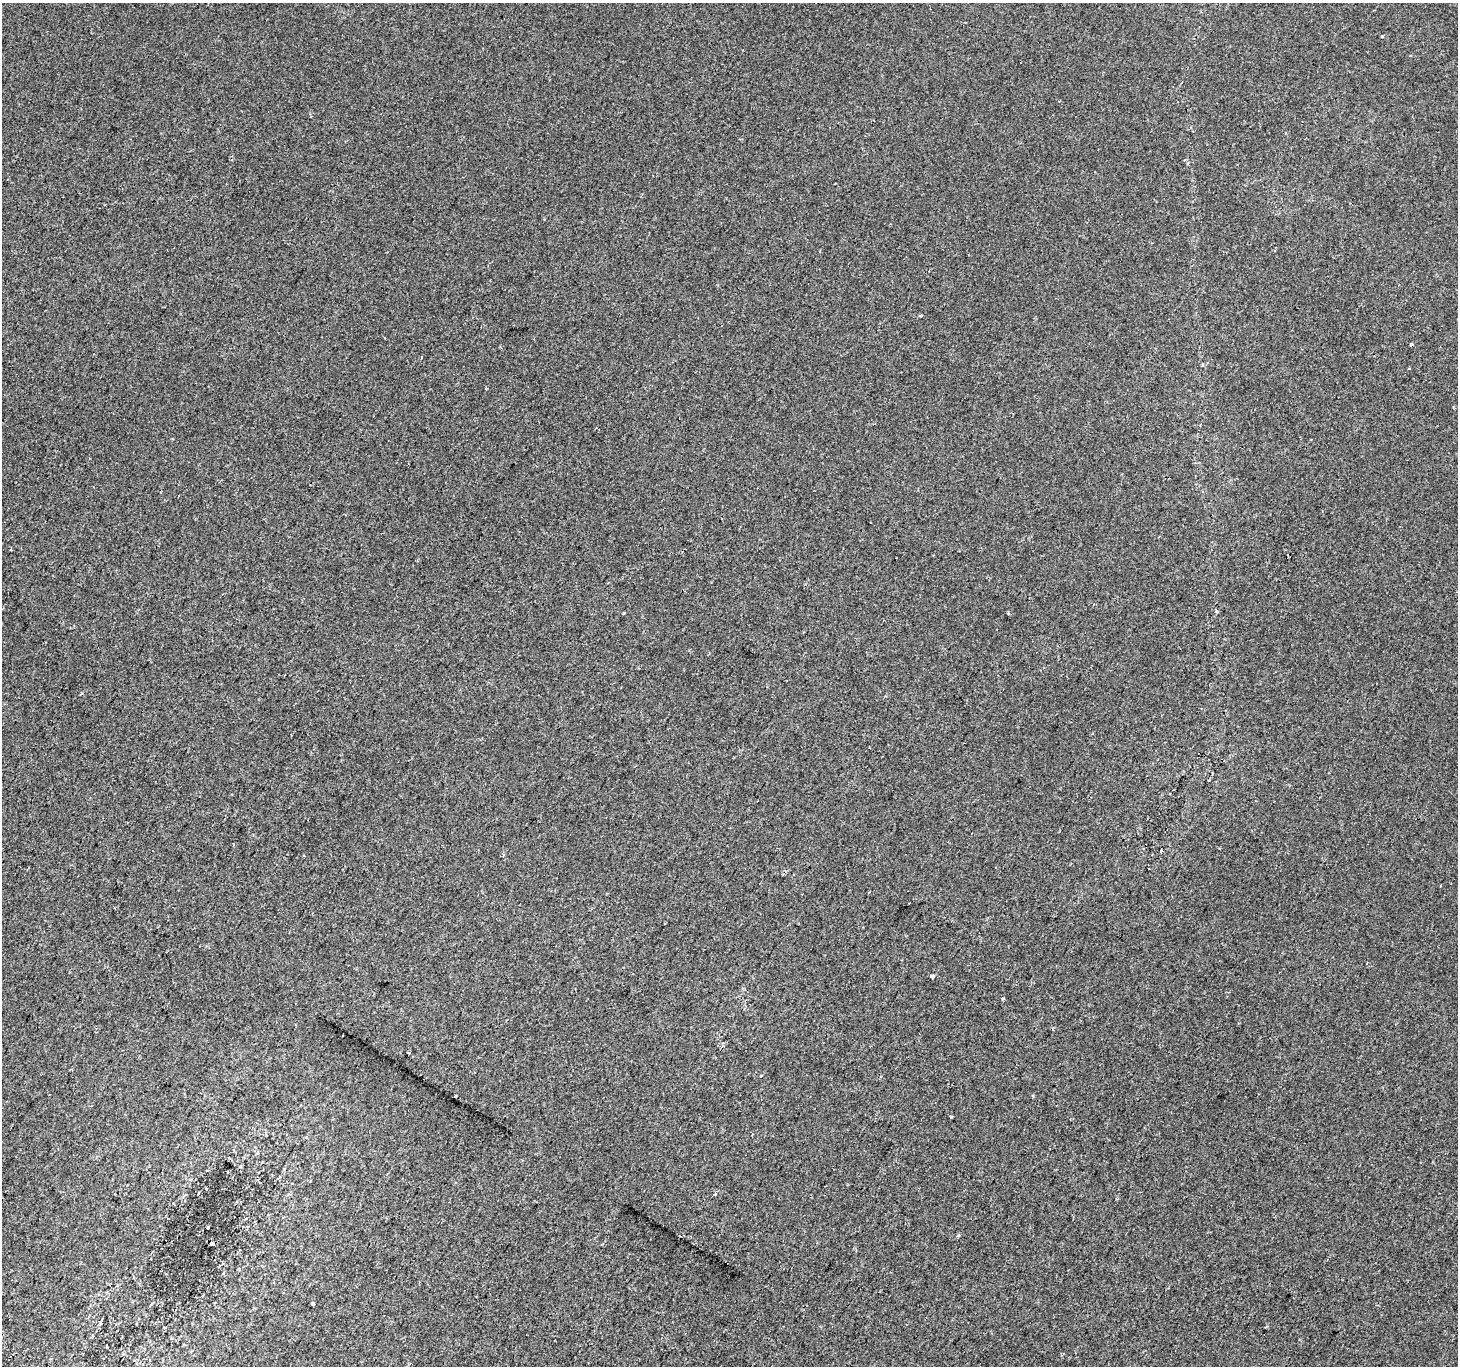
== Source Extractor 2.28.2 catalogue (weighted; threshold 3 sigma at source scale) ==
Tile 7 of 4 x 4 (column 3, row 2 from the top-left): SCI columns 2946-4401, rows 3030-4393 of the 5884 x 5991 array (HDU 1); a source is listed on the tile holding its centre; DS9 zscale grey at full resolution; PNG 1460 x 1368 px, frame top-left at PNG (2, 3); no overlay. Shown black and unused: <1% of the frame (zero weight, under 2 of 3 exposures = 2% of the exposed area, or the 3 px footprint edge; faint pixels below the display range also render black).
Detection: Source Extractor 2.28.2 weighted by HDU 2 'WHT'; one run over the whole footprint, this tile lists its part. Background -1.88e-04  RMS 0.0035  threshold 0.0156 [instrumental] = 3 sigma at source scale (4.5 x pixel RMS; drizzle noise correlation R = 1.50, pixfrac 1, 0.0396/0.0396 arcsec/px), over >= 5 px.
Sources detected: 19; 4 cosmic-ray / hot-pixel residue — not listed; the other 15 listed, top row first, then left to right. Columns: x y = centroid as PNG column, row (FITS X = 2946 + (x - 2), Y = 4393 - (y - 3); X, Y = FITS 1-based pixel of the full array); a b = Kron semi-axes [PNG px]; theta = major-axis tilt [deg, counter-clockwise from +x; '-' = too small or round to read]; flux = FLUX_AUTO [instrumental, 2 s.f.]
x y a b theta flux
1411 344 4 3 - 1.1
421 357 3 2 - 0.21
624 613 3 3 - 0.43
1161 851 3 3 - 0.93
1440 885 3 2 - 0.45
933 976 3 3 - 2.1
1003 998 3 3 - 1.4
409 1053 3 2 - 0.43
455 1096 3 3 - 1.9
951 1117 3 2 - 0.52
715 1194 4 3 - 0.28
208 1227 3 3 - 0.66
212 1244 4 3 - 0.74
313 1303 3 3 - 0.6
101 1322 7 3 75 0.62
Unlisted compact peaks at least as high as the median listed source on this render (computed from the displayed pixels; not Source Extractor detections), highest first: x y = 1382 36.